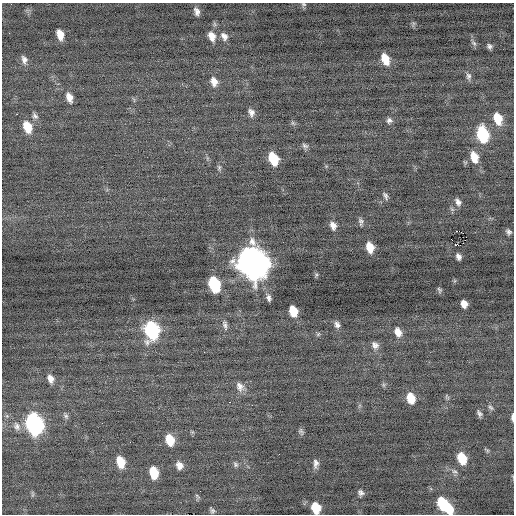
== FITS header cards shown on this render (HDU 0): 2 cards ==
NAXIS1  =                  512 / Axis length
NAXIS2  =                  512 / Axis length

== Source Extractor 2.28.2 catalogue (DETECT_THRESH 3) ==
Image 512 x 512 px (HDU 0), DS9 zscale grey, 1 PNG px = 1 image px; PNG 516 x 516 px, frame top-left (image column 1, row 512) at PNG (2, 3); no overlay
Background -0.0592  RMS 0.74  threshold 2.23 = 3 sigma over >= 5 px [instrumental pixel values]
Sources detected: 77; all 77 listed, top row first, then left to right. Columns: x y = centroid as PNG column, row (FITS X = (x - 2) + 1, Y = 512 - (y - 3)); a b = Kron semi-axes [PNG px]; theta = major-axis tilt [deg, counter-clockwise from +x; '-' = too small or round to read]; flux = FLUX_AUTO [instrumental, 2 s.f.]
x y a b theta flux
303 4 7 6 - 100
197 11 8 5 -74 210
413 24 7 4 72 84
60 34 9 6 -72 520
212 36 11 7 -65 440
224 36 10 7 -56 270
474 43 8 6 -40 120
489 46 6 5 - 130
385 59 11 7 -69 790
24 60 11 7 -75 240
468 76 10 7 -83 160
214 81 11 8 -74 400
69 97 10 6 -70 400
251 112 10 7 -73 240
35 116 9 6 -51 150
498 119 12 8 -73 970
389 120 7 7 - 160
293 123 7 5 -46 91
27 127 12 8 -69 900
482 135 12 8 -76 3700
305 146 9 6 -31 130
474 157 12 8 -73 740
273 159 10 7 -67 1600
219 168 9 5 90 110
385 196 10 5 -63 140
458 202 9 6 -55 210
361 222 9 6 -85 150
333 226 9 7 -68 300
509 232 5 4 - 130
451 239 2 2 - 1100
465 240 2 2 - 100
457 245 6 3 -15 270
370 247 9 7 -75 710
458 257 6 4 -66 190
252 263 15 12 -70 79000
316 275 6 5 - 75
214 284 11 7 -72 3500
439 290 8 4 -68 89
269 298 7 5 -74 160
464 304 7 6 - 370
293 311 9 6 -72 1100
337 324 9 7 -66 190
225 325 14 6 -79 190
152 330 12 9 -81 5900
398 332 11 7 -70 430
318 334 6 5 - 79
375 345 10 8 -39 240
204 352 3 2 - 47
50 379 10 7 -71 330
383 385 7 4 -90 78
240 387 13 10 -61 350
447 397 8 4 -54 71
411 398 10 7 -73 950
229 402 3 2 - 170
491 407 8 5 -40 110
479 413 8 5 -59 140
66 416 10 6 -63 130
512 417 8 3 88 150
34 424 13 9 -74 13000
17 426 13 10 -64 380
301 432 9 6 -66 120
170 440 10 7 -72 1100
130 442 2 2 - 22
462 458 9 7 -66 1300
120 462 10 7 -74 990
316 463 11 6 87 220
236 464 8 6 -47 120
179 465 8 7 - 350
454 471 9 5 -17 140
154 473 10 7 -78 1300
361 493 6 5 - 160
32 494 9 4 -90 84
197 497 8 5 -68 89
442 503 12 8 -66 2100
316 508 9 7 -72 1200
449 508 10 7 -65 950
212 510 6 4 -64 110
At the frame edge (FLAGS 8, measured only in part): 3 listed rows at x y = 303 4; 512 417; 316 508